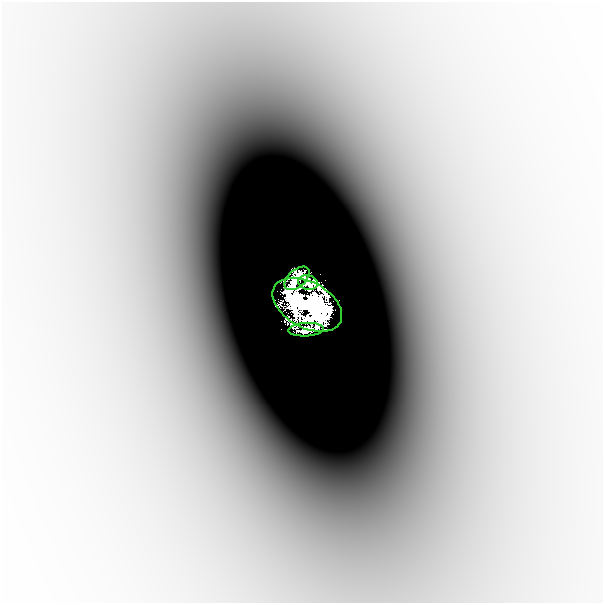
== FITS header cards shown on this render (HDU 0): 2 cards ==
NAXIS1  =                  601
NAXIS2  =                  601

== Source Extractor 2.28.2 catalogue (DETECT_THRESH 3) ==
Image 601 x 601 px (HDU 0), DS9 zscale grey, 1 PNG px = 1 image px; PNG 605 x 605 px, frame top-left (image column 1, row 601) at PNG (2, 2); each listed source drawn as its Kron ellipse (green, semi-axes under 4 px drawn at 4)
Background -8.59e-05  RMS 2.0e-05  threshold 6.04e-05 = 3 sigma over >= 5 px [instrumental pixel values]
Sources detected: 5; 1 with non-positive FLUX_AUTO (blend fragments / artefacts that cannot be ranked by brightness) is neither listed nor drawn; the other 4 listed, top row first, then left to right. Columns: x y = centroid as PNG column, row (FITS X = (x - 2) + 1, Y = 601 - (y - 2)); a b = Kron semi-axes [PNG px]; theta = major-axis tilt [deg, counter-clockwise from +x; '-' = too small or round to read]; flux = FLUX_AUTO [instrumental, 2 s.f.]
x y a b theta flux
297 278 15 9 41 0.77
308 283 10 7 -13 0.47
307 305 37 23 -28 19
306 330 18 6 3 0.22
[1 non-positive-flux detection neither listed nor drawn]